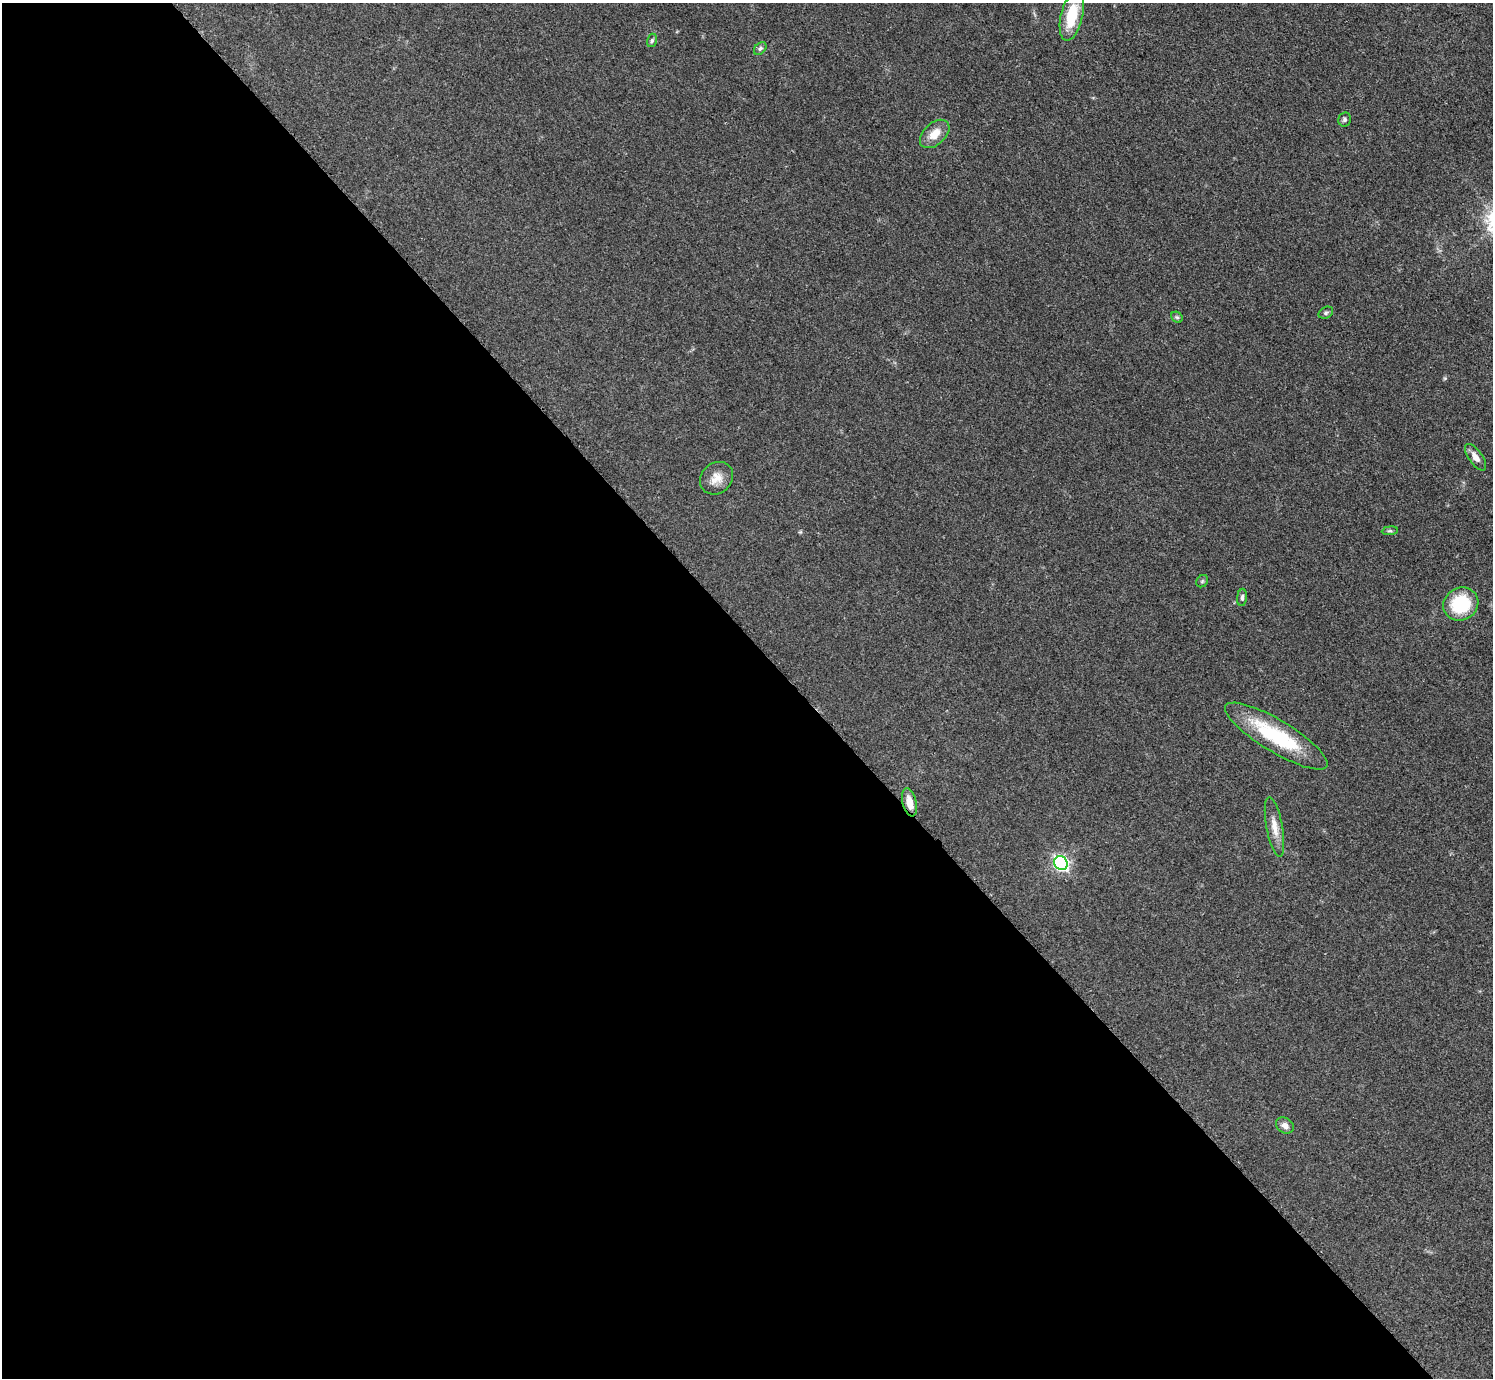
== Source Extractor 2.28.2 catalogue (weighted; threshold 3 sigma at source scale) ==
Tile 9 of 4 x 4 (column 1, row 3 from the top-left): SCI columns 8-1498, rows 1687-3062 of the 5984 x 5981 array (HDU 1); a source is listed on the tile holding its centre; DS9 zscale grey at full resolution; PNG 1495 x 1380 px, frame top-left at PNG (2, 3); each listed source drawn as its Kron ellipse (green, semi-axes under 4 px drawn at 4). Shown black and unused: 53% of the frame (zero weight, under 3 of 5 exposures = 1% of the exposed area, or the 3 px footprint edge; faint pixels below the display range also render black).
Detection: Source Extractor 2.28.2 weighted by HDU 2 'WHT'; one run over the whole footprint, this tile lists its part. Background 0.0959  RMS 0.0067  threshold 0.0301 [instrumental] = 3 sigma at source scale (4.5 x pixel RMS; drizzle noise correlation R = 1.50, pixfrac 1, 0.05/0.05 arcsec/px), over >= 5 px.
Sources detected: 18; all 18 listed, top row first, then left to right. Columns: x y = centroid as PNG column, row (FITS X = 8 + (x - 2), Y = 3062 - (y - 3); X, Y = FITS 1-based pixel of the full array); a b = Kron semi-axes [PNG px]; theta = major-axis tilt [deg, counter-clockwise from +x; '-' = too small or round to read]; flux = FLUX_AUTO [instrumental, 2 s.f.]
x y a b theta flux
1072 16 25 11 77 22
652 40 7 5 73 1.3
760 48 7 5 47 1.5
1344 119 7 6 - 1.5
935 134 17 10 43 9.5
1326 313 8 5 29 1.4
1177 317 6 5 - 1.1
1476 457 15 7 -55 5
716 478 18 15 42 8.2
1390 531 8 4 7 1.2
1202 581 6 5 - 1.1
1242 597 9 5 84 1.6
1461 604 18 16 30 35
1276 736 59 16 -31 51
909 802 14 7 -76 7.8
1274 827 30 8 -79 7.7
1061 863 7 6 - 170
1285 1125 9 7 -31 3.7